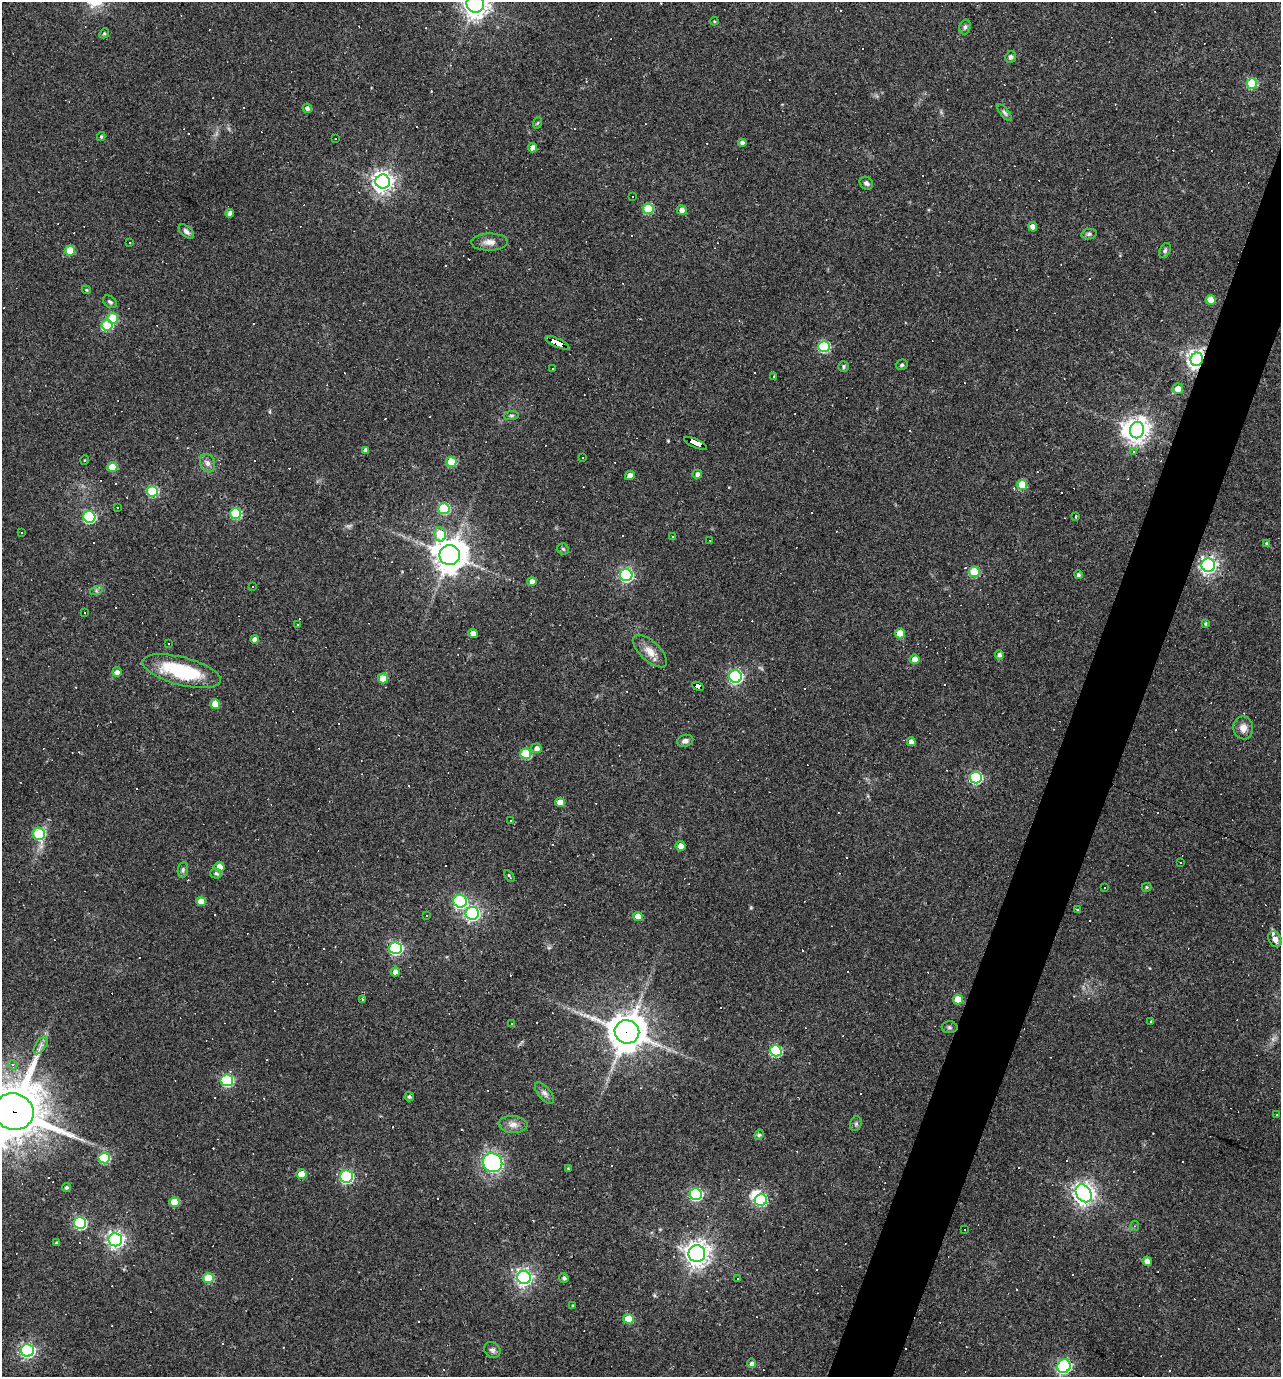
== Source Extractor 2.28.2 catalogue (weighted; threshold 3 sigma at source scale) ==
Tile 10 of 4 x 4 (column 2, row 3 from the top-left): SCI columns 1413-2691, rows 1376-2750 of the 5514 x 5499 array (HDU 1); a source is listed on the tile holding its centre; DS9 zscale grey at full resolution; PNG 1283 x 1379 px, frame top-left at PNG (2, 2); each listed source drawn as its Kron ellipse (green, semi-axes under 4 px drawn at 4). Shown black and unused: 4% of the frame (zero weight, under 3 of 4 exposures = <1% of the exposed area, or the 3 px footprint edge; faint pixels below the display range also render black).
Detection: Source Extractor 2.28.2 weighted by HDU 2 'WHT'; one run over the whole footprint, this tile lists its part. Background 0.0693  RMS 0.0056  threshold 0.0251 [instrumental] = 3 sigma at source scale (4.5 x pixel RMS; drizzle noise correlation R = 1.50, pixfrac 1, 0.05/0.05 arcsec/px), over >= 5 px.
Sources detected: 243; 2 inside a brighter object's white glare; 83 cosmic-ray / hot-pixel residue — neither listed nor drawn; the other 158 listed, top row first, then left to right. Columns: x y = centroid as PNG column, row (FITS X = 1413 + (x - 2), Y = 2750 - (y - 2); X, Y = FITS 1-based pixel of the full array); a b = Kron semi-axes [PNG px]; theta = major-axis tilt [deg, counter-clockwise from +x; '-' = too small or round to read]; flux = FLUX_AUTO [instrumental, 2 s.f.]
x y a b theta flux
475 4 9 9 - 570
714 21 4 4 - 0.59
965 27 7 5 75 1.2
104 33 5 4 - 0.91
1011 57 6 5 - 1.3
1252 83 5 5 - 27
307 108 5 4 - 1.8
1005 113 10 4 -50 1.3
537 123 6 3 70 0.61
101 137 4 3 - 0.86
335 139 3 3 - 1
742 143 4 4 - 2.7
532 148 5 4 - 3.5
383 182 7 7 - 360
866 183 7 6 - 1.7
632 196 3 3 - 2.2
648 209 5 5 - 33
682 210 5 4 - 2.8
230 213 4 4 - 2.6
1033 227 5 4 - 4.9
186 231 9 5 -40 1.9
1089 234 8 5 10 1.2
130 242 3 2 - 0.64
489 242 18 8 1 4.2
70 250 5 5 - 15
1165 251 8 5 63 1.2
86 290 4 4 - 0.63
1211 300 5 4 - 9.4
110 302 7 5 -36 1.3
113 318 5 5 - 16
107 325 5 5 - 34
557 343 13 4 -25 160
824 346 6 5 - 51
1197 359 7 6 - 290
902 365 6 5 - 0.98
844 367 5 5 - 0.98
552 368 3 3 - 1.3
773 376 3 2 - 0.53
1178 389 5 5 - 5.8
511 416 7 4 5 0.99
1137 430 8 7 - 480
696 443 12 3 -24 200
365 450 4 4 - 1.9
1134 452 4 4 - 2.2
582 458 3 3 - 2.2
85 460 5 3 - 0.44
451 462 5 5 - 21
207 463 9 7 -67 2.6
112 467 5 5 - 14
697 474 5 4 - 2.3
630 475 5 4 - 3.7
1022 485 5 5 - 18
153 491 5 5 - 36
117 508 2 2 - 0.39
444 509 6 5 - 35
236 514 5 5 - 40
1076 516 4 2 - 0.54
89 517 6 6 - 61
22 533 3 2 - 0.41
440 534 7 6 - 20
672 537 3 2 - 0.44
710 540 3 2 - 0.46
1267 544 4 4 - 1.9
563 549 6 5 - 0.94
450 555 10 10 - 990
1208 565 6 6 - 220
974 572 5 5 - 26
626 575 6 6 - 110
1078 575 4 4 - 1.3
532 581 4 4 - 3.3
252 587 3 3 - 1.1
96 591 6 4 18 0.95
84 613 3 3 - 1.8
1205 623 4 4 - 0.86
297 625 3 3 - 5.7
473 633 4 4 - 4.1
900 633 5 4 - 13
255 639 4 4 - 2.9
169 643 3 3 - 2
650 651 21 9 -42 6.2
999 655 4 4 - 1.9
915 659 5 4 - 7.1
182 671 40 14 -15 39
117 672 5 5 - 2.8
735 676 6 6 - 110
383 678 5 5 - 10
698 686 6 4 -23 54
215 704 5 5 - 8.8
1243 728 11 10 - 4.5
685 741 8 6 15 2.1
911 742 4 4 - 3.3
537 748 5 5 - 2.3
526 754 5 5 - 31
976 778 6 6 - 67
560 802 5 4 - 8.5
510 820 3 2 - 0.72
39 834 6 6 - 32
681 846 5 5 - 3.8
1181 862 3 3 - 0.92
219 867 5 5 - 5.2
183 870 8 5 82 1.3
216 873 5 5 - 1.3
509 876 7 3 -56 0.79
1146 887 5 4 - 0.86
1105 888 3 3 - 0.42
201 901 5 4 - 7.6
460 901 6 6 - 82
1077 910 4 3 - 0.74
472 913 6 6 - 140
427 916 2 2 - 0.4
638 916 5 4 - 6.4
1275 939 8 6 -63 3.5
396 948 6 6 - 90
395 972 4 4 - 3.1
362 999 4 3 - 0.65
958 999 5 5 - 12
1151 1022 3 3 - 0.73
511 1024 3 3 - 2.5
949 1027 8 6 -1 1.2
627 1032 12 11 - 1300
41 1045 10 5 55 2.2
776 1051 6 5 - 50
13 1065 5 4 - 1.4
227 1080 6 6 - 59
544 1093 13 6 -51 2.3
409 1097 5 4 - 1.1
14 1112 20 18 -16 3500
1277 1115 3 2 - 0.52
513 1124 14 8 -3 3.7
856 1124 7 5 70 1.2
759 1135 5 4 - 1.1
104 1158 6 5 - 36
493 1163 10 9 - 73
568 1168 4 3 - 0.43
301 1174 5 4 - 8.2
346 1176 6 6 - 79
66 1188 4 4 - 1
1084 1193 10 7 -55 380
696 1194 6 6 - 71
761 1200 6 6 - 47
174 1202 5 4 - 14
80 1223 6 6 - 63
1134 1226 5 4 - 0.85
965 1230 3 3 - 6.9
115 1240 7 6 - 210
57 1243 4 3 - 1.4
697 1254 8 8 - 470
1147 1261 5 4 - 3.4
524 1277 7 6 - 210
208 1278 5 5 - 20
564 1278 5 4 - 1.4
738 1278 3 3 - 2.5
573 1305 4 4 - 0.56
628 1319 5 5 - 13
27 1350 6 6 - 130
492 1350 9 7 -35 1.8
752 1363 5 4 - 1.9
1064 1366 7 6 - 120
Overlapping masked pixels (flux is a lower limit): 6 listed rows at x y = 557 343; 1197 359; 696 443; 698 686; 627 1032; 14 1112
Isophote crosses this tile's border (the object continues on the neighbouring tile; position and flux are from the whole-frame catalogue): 2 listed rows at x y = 475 4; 14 1112